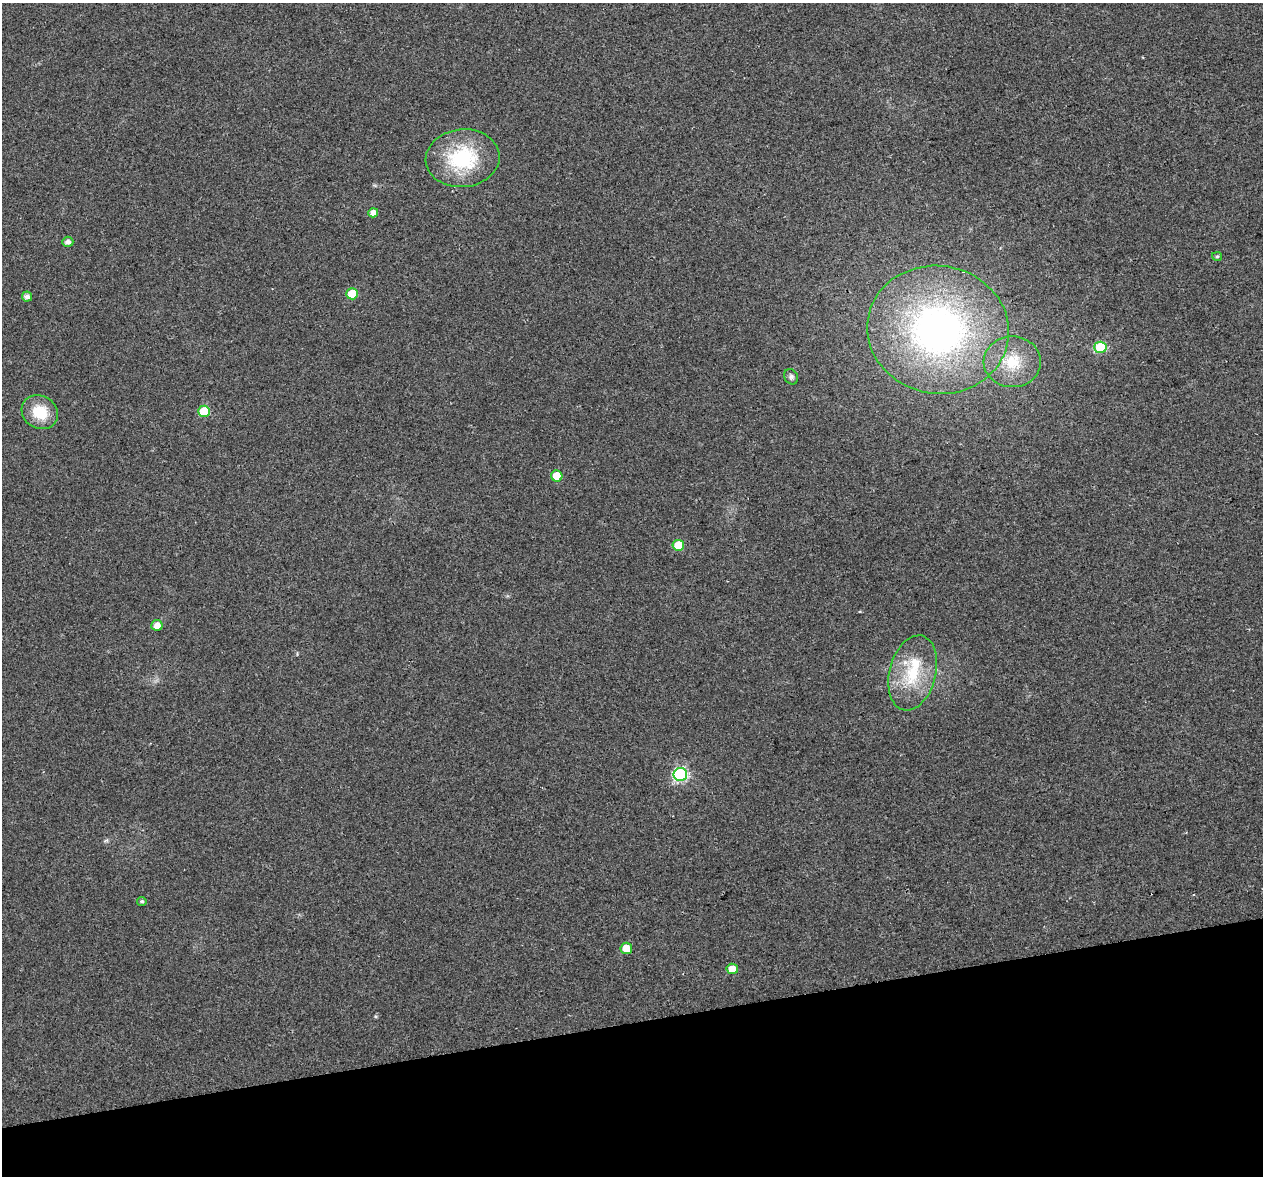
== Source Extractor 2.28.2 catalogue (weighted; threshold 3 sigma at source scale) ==
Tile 14 of 4 x 4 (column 2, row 4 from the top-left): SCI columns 1319-2579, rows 105-1278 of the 5157 x 4856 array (HDU 1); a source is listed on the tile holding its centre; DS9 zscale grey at full resolution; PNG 1265 x 1178 px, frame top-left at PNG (2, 3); each listed source drawn as its Kron ellipse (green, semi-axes under 4 px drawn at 4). Shown black and unused: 13% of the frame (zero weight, under 2 of 3 exposures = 3% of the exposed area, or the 3 px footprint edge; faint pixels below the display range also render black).
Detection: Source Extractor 2.28.2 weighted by HDU 2 'WHT'; one run over the whole footprint, this tile lists its part. Background 0.0212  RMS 0.0071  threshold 0.0319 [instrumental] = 3 sigma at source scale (4.5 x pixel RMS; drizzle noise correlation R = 1.50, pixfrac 1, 0.0396/0.0396 arcsec/px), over >= 5 px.
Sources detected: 23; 1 cosmic-ray / hot-pixel residue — neither listed nor drawn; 2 inside a brighter listed object's ellipse — not listed separately; the other 20 listed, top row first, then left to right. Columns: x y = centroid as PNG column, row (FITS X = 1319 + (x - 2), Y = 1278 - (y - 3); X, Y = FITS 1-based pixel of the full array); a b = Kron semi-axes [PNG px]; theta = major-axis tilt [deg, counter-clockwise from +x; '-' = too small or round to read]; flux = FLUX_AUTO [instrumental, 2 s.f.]
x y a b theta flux
463 158 37 29 6 53
373 213 5 4 - 5
68 242 5 5 - 2.9
1217 256 5 4 - 0.95
352 294 6 5 - 19
27 297 5 5 - 3.8
938 330 71 64 -10 260
1100 347 6 5 - 39
1012 362 28 25 -3 27
791 377 8 6 -56 1.9
204 411 6 5 - 27
40 412 19 16 -31 19
557 476 6 5 - 13
678 545 5 5 - 18
157 625 5 5 - 6
913 673 38 23 76 36
680 774 7 6 - 110
142 901 4 4 - 1.4
626 948 6 5 - 8.5
732 969 5 5 - 8.6